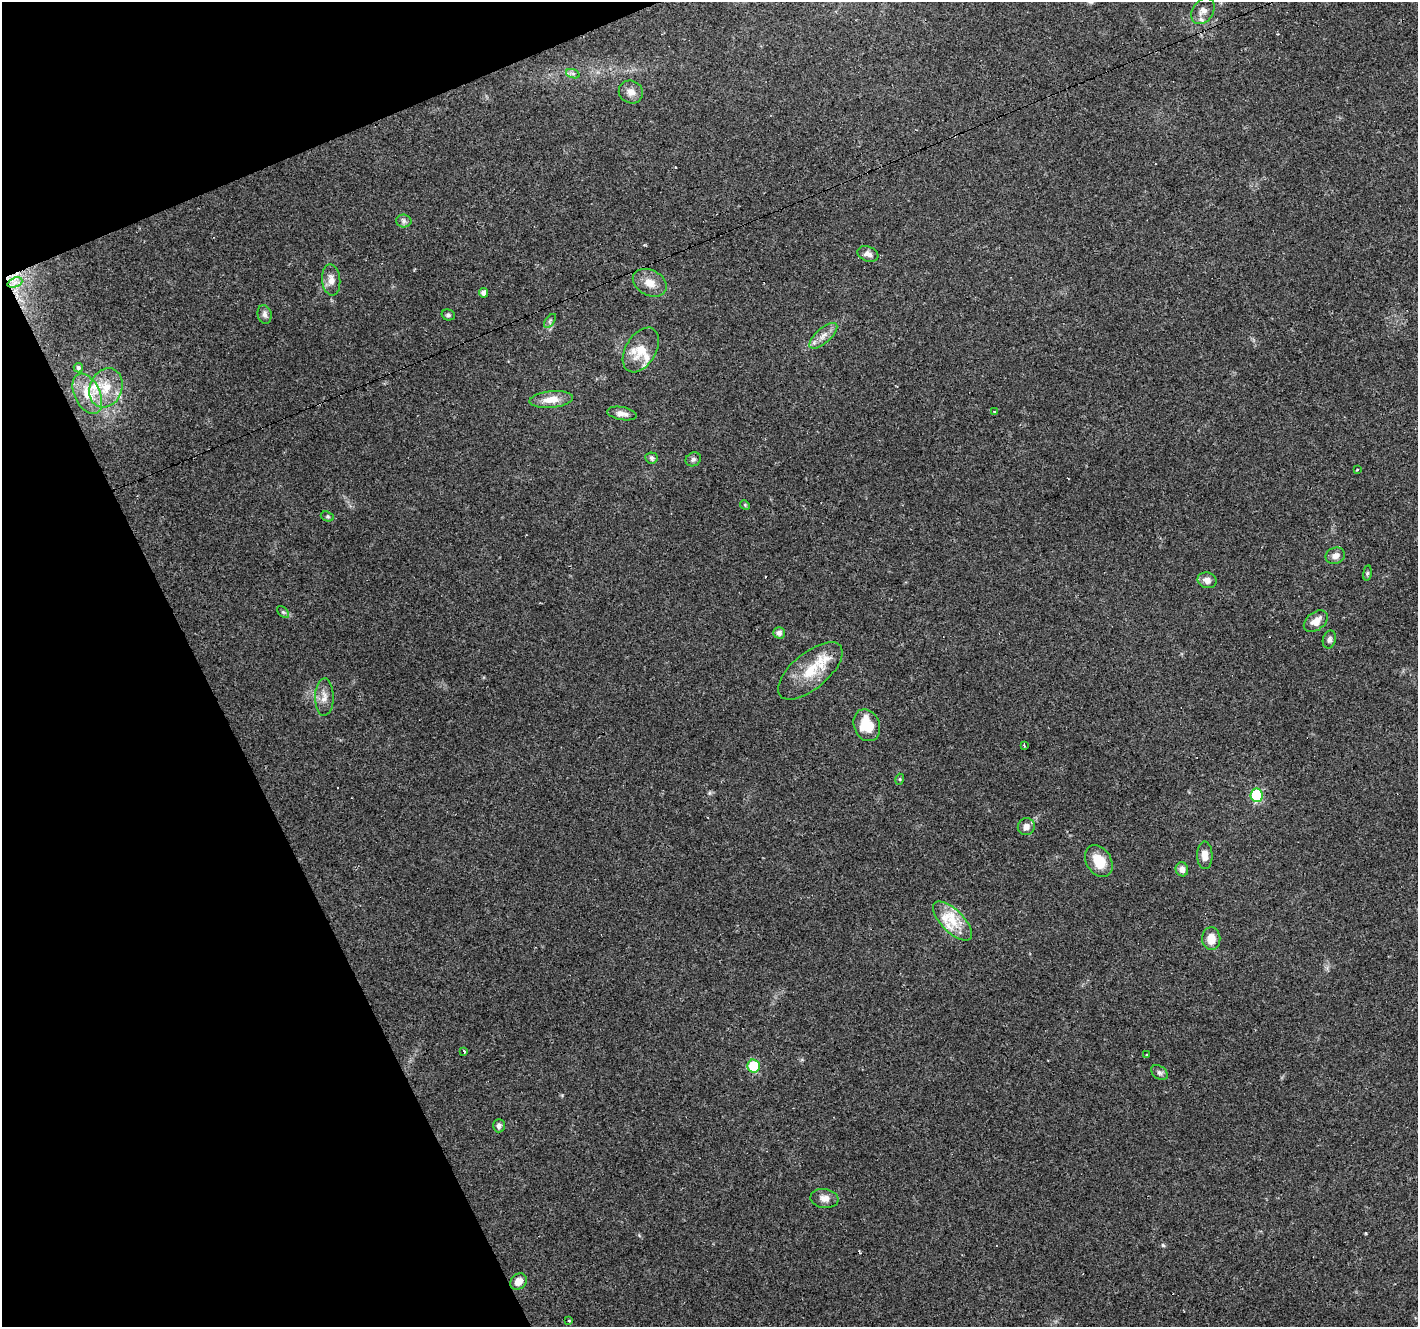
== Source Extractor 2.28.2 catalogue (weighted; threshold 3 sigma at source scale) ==
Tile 5 of 4 x 4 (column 1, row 2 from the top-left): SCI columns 1-1416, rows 2737-4061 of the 5664 x 5529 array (HDU 1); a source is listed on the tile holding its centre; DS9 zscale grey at full resolution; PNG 1420 x 1329 px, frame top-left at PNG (2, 2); each listed source drawn as its Kron ellipse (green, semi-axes under 4 px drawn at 4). Shown black and unused: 20% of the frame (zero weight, under 3 of 4 exposures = <1% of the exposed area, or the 3 px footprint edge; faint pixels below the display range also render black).
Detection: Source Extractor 2.28.2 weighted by HDU 2 'WHT'; one run over the whole footprint, this tile lists its part. Background 0.117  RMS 0.0059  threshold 0.0265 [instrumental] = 3 sigma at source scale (4.5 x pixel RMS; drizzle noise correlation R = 1.50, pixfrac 1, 0.0396/0.0396 arcsec/px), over >= 5 px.
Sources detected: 64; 5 cosmic-ray / hot-pixel residue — neither listed nor drawn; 7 inside a brighter listed object's ellipse — not listed separately; the other 52 listed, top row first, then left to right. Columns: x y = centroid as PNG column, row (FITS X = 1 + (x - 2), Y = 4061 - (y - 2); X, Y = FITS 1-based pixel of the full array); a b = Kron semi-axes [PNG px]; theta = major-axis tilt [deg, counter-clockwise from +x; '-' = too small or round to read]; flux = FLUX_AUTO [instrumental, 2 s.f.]
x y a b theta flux
1203 11 14 10 55 4.4
573 74 7 4 -19 1.2
631 92 12 11 - 4
404 221 7 6 - 1.8
868 254 11 7 -21 2.8
331 280 15 9 -85 4.7
15 282 8 4 19 2.2
650 283 18 12 -27 7.9
483 293 5 4 - 2.4
265 315 9 7 -78 2.2
448 315 7 5 -16 1.1
550 321 8 4 54 1.2
823 336 17 7 41 4.8
641 350 24 15 59 13
78 368 4 4 - 1.2
106 388 20 16 67 13
87 394 21 13 -64 11
551 400 22 8 5 8.7
995 412 3 3 - 21
622 414 15 6 -10 3.7
651 458 6 5 - 1.4
693 459 8 6 27 1.6
1358 469 3 2 - 0.62
745 505 5 4 - 0.68
327 516 7 4 -18 0.99
1335 556 10 8 20 3.5
1367 573 8 4 82 1
1207 580 9 8 - 3.6
283 612 7 4 -44 1
1316 621 13 9 37 6.5
779 633 5 5 - 2.6
1329 640 9 6 75 2
810 671 39 18 40 21
324 697 19 9 89 5
867 725 16 12 -68 16
1024 745 3 2 - 0.78
900 779 5 3 - 0.66
1257 795 6 6 - 48
1026 826 9 8 - 3.8
1205 855 14 7 -89 4.1
1099 861 17 12 -58 13
1182 869 7 6 - 2.8
952 921 25 11 -45 13
1211 939 11 9 -89 7.9
464 1051 3 3 - 8.6
1146 1054 3 3 - 1.5
754 1066 6 6 - 28
1159 1073 9 6 -39 1.8
499 1126 7 6 - 2
824 1198 14 9 -8 4.2
518 1281 9 7 44 5.4
569 1321 4 3 - 0.45
Unlisted compact peaks at least as high as the median listed source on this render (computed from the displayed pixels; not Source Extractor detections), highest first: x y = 1163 1245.